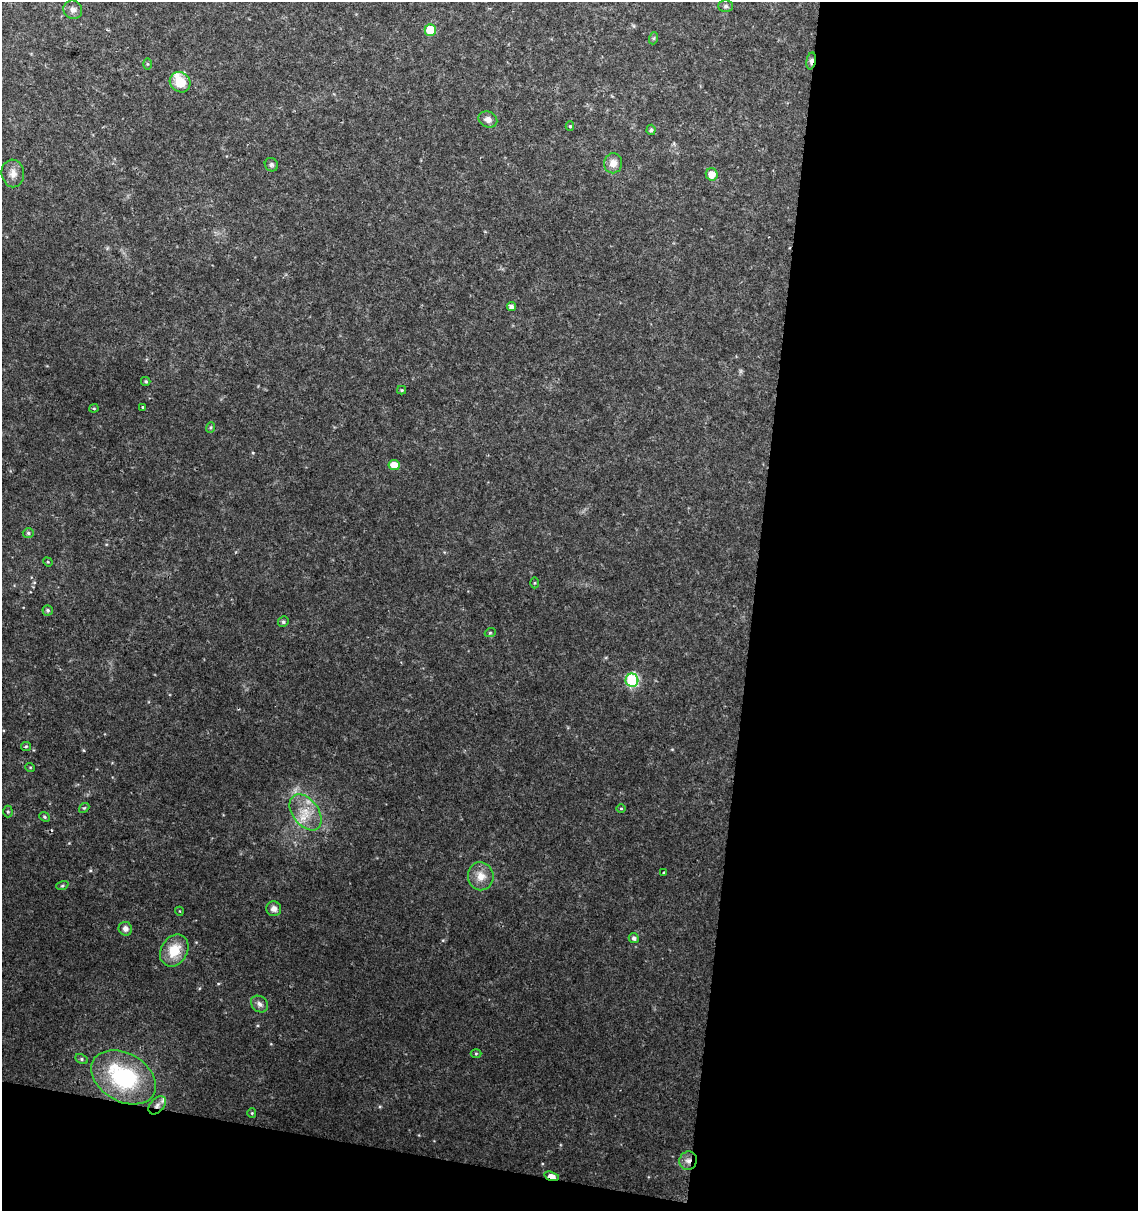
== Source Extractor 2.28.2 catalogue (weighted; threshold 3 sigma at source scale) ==
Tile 16 of 4 x 4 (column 4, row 4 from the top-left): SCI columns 3636-4771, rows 10-1218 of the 5057 x 4845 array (HDU 1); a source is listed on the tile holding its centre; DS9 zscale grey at full resolution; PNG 1140 x 1213 px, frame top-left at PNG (2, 2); each listed source drawn as its Kron ellipse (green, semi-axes under 4 px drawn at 4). Shown black and unused: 37% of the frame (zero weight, under 2 of 3 exposures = <1% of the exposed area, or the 3 px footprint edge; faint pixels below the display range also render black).
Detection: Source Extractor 2.28.2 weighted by HDU 2 'WHT'; one run over the whole footprint, this tile lists its part. Background 0.0279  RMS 0.005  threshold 0.0225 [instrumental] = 3 sigma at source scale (4.5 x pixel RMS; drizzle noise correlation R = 1.50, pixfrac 1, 0.0396/0.0396 arcsec/px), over >= 5 px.
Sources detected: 55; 2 too faint to see at this stretch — neither listed nor drawn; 2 inside a brighter listed object's ellipse — not listed separately; the other 51 listed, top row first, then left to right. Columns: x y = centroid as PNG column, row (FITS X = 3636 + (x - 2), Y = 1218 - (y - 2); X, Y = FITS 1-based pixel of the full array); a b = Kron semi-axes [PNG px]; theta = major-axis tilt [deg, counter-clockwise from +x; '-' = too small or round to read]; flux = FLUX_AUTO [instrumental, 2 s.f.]
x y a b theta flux
726 6 7 5 0 1.2
73 10 9 9 - 2.4
430 30 6 5 - 14
654 38 6 4 71 0.67
811 61 8 4 80 1.8
147 64 5 4 - 0.58
180 82 11 9 -43 10
488 120 9 7 -25 2.7
570 126 5 4 - 0.77
651 130 5 4 - 0.88
613 163 10 9 - 3.9
271 165 7 6 - 1.2
13 173 14 11 -82 4
712 174 6 6 - 4.7
512 307 4 4 - 2.2
146 381 5 4 - 0.75
402 390 4 4 - 0.53
143 407 3 3 - 1.5
94 408 4 4 - 0.57
211 427 5 4 - 0.66
394 465 5 5 - 5.6
28 533 5 4 - 0.82
48 562 5 4 - 0.54
535 583 5 3 - 0.48
48 610 5 5 - 0.85
283 622 5 5 - 1
490 633 5 3 - 0.53
632 680 6 6 - 53
26 746 5 4 - 0.67
30 767 5 3 - 0.42
84 808 6 4 40 0.67
621 809 5 3 - 0.54
8 812 6 4 -90 0.75
306 812 20 13 -53 10
44 817 6 4 -42 0.74
664 873 3 3 - 1.5
481 876 14 13 - 6.1
62 885 6 4 19 0.7
274 909 7 7 - 2.5
179 911 4 3 - 0.34
125 929 7 6 - 2.1
634 938 5 5 - 1.5
174 950 17 13 57 12
259 1004 9 7 -41 2.2
476 1054 5 3 - 0.49
82 1059 6 4 -28 0.86
123 1077 35 24 -30 54
157 1105 10 7 46 2.2
252 1113 5 4 - 0.6
688 1161 9 8 - 3
552 1176 8 4 -17 6.5
Overlapping masked pixels (flux is a lower limit): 4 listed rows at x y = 811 61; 157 1105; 688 1161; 552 1176